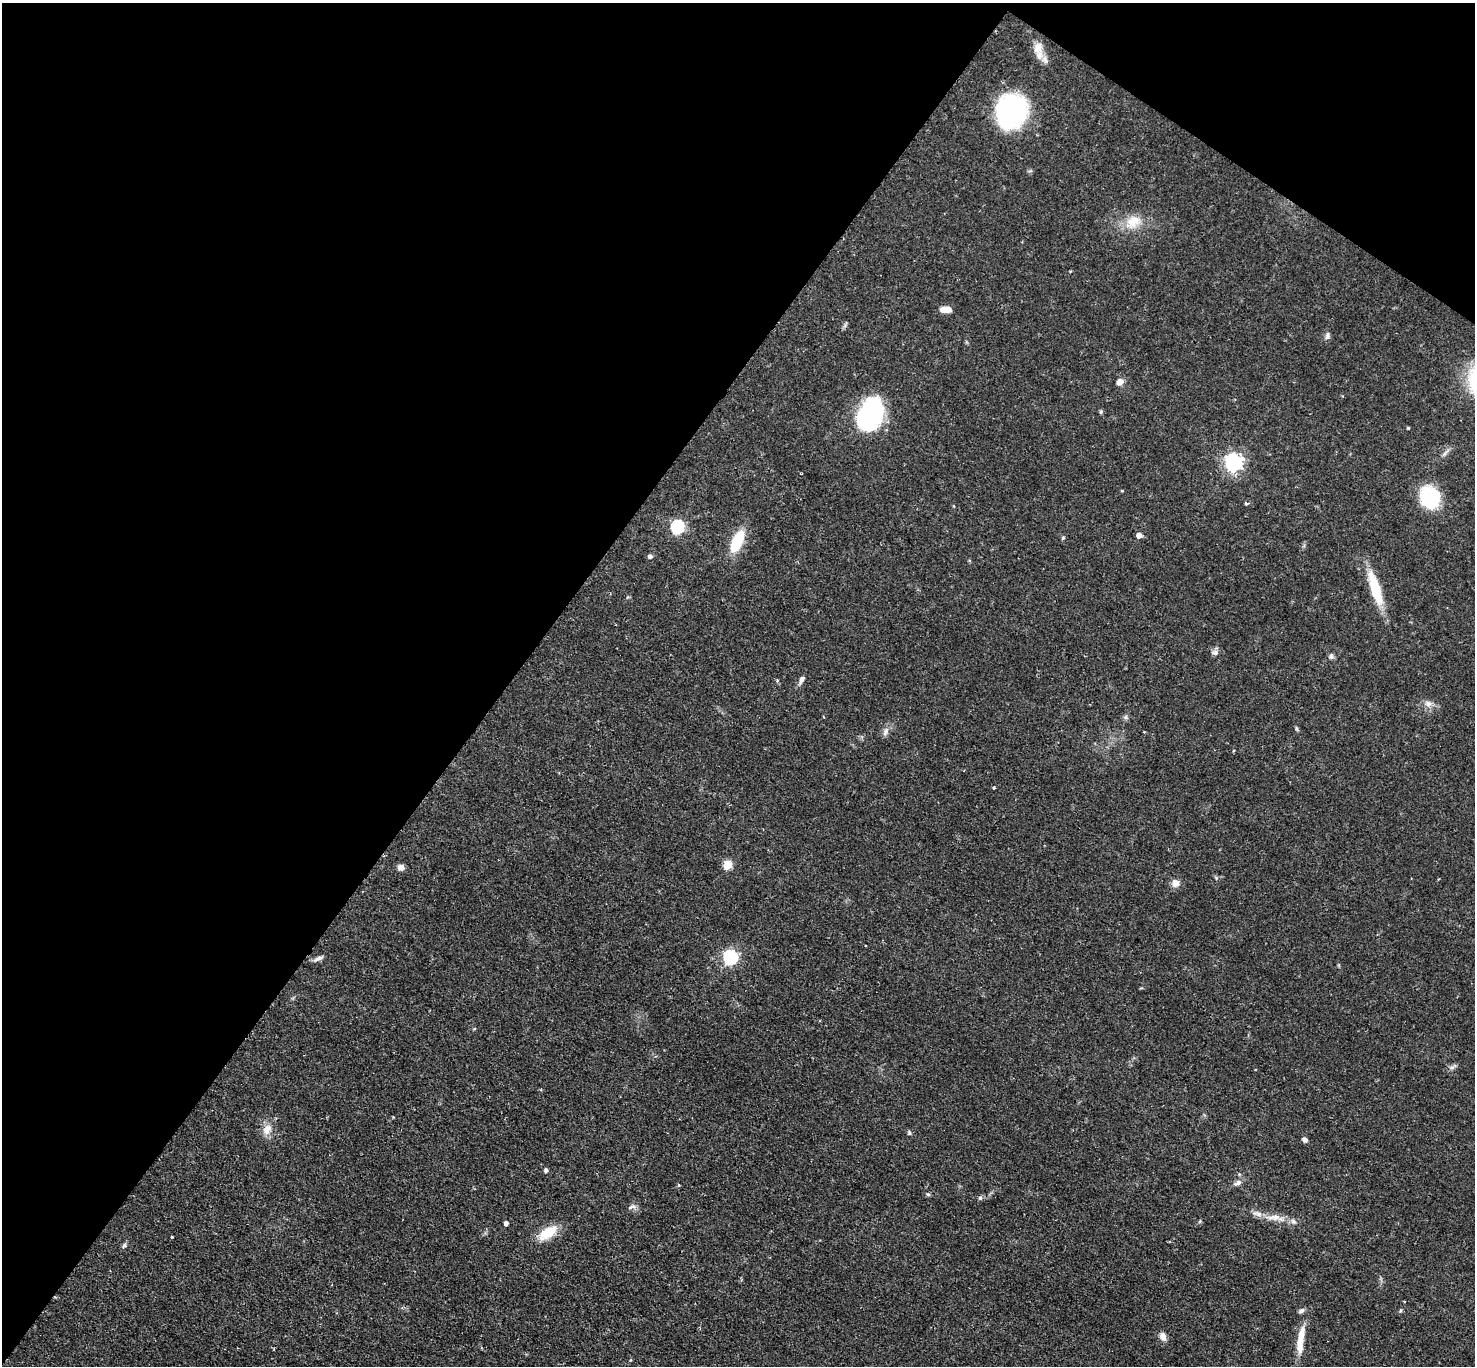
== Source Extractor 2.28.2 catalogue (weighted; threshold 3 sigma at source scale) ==
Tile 2 of 4 x 4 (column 2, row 1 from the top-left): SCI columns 1479-2951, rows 4390-5753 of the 5896 x 5902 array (HDU 1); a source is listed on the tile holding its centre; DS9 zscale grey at full resolution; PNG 1477 x 1368 px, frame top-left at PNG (2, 3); no overlay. Shown black and unused: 38% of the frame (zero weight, under 2 of 3 exposures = <1% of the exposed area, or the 3 px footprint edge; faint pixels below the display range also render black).
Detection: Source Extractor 2.28.2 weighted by HDU 2 'WHT'; one run over the whole footprint, this tile lists its part. Background 0.0585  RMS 0.0048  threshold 0.0215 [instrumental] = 3 sigma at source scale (4.5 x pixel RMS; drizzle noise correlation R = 1.50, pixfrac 1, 0.05/0.05 arcsec/px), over >= 5 px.
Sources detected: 57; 1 cosmic-ray / hot-pixel residue — not listed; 3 inside a brighter listed object's ellipse — not listed separately; the other 53 listed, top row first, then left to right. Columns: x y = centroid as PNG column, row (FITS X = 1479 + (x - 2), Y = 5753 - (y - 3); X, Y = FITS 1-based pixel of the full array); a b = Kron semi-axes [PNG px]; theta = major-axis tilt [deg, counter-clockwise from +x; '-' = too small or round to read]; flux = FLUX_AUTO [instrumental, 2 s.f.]
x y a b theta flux
1038 48 16 12 74 5.2
1045 60 12 7 -53 3
1012 111 29 26 79 83
1133 222 23 16 39 10
946 309 11 5 -1 5.6
1327 336 10 5 75 1.4
1120 382 7 6 - 3.4
1101 412 5 4 - 0.75
869 415 29 19 59 78
1408 428 3 3 - 0.51
1234 462 7 6 - 200
1430 497 17 14 -68 47
1246 503 5 3 - 0.72
954 506 4 3 - 0.37
678 526 6 6 - 69
1139 535 5 4 - 3.7
1063 538 5 3 - 0.56
737 541 22 10 64 19
650 556 5 5 - 1.5
1375 588 43 11 -72 18
1215 653 8 7 - 1.7
1331 657 7 7 - 1.2
802 679 10 6 64 1.9
777 681 4 4 - 0.67
1428 703 10 8 -16 2.5
1126 717 7 4 71 0.89
1297 729 7 3 -71 0.66
885 732 12 6 65 2.1
994 788 3 3 - 0.95
728 865 5 5 - 20
401 867 8 7 - 2.3
1175 883 9 9 - 3.2
731 957 6 6 - 100
318 958 13 5 21 1.8
474 1029 5 3 - 0.43
1452 1067 7 4 19 1.1
267 1129 15 11 67 4.9
909 1133 6 5 - 0.75
1305 1140 6 5 - 1.6
546 1170 4 4 - 1.4
1238 1183 11 6 26 2
679 1185 5 3 - 0.41
928 1194 5 5 - 0.7
980 1198 5 5 - 0.93
632 1207 12 5 22 1.6
1274 1217 22 8 -2 5.3
506 1223 4 4 - 1.8
548 1233 26 13 32 10
172 1237 3 3 - 0.77
124 1245 7 5 53 1
1400 1311 5 3 - 0.55
1163 1336 10 7 -68 2.9
1301 1340 37 8 82 9.6